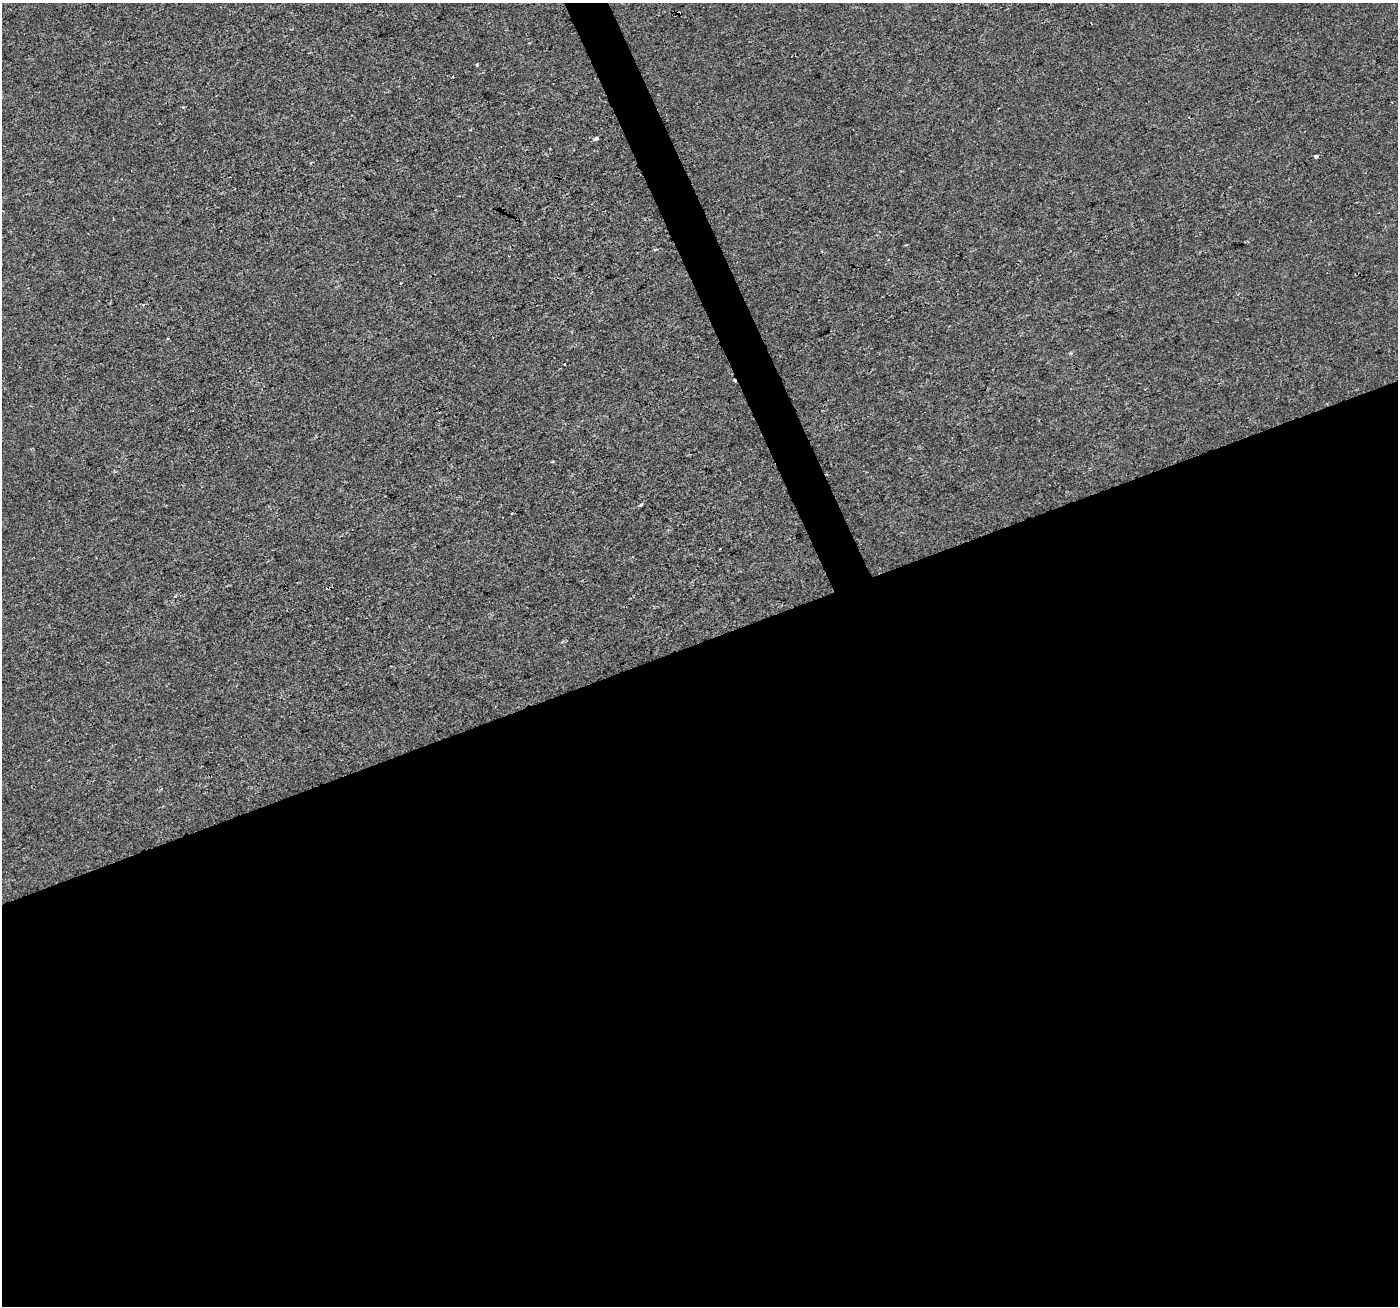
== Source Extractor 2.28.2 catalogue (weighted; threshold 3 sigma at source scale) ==
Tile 15 of 4 x 4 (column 3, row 4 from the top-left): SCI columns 2793-4188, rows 139-1442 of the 5583 x 5434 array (HDU 1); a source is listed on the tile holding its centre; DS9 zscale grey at full resolution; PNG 1400 x 1308 px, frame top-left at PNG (2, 3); no overlay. Shown black and unused: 52% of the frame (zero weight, under 2 of 3 exposures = <1% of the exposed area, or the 3 px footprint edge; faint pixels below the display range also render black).
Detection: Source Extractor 2.28.2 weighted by HDU 2 'WHT'; one run over the whole footprint, this tile lists its part. Background -2.91e-04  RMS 0.0028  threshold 0.0126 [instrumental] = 3 sigma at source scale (4.5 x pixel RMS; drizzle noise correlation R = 1.50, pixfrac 1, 0.0396/0.0396 arcsec/px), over >= 5 px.
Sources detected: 8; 4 cosmic-ray / hot-pixel residue — not listed; the other 4 listed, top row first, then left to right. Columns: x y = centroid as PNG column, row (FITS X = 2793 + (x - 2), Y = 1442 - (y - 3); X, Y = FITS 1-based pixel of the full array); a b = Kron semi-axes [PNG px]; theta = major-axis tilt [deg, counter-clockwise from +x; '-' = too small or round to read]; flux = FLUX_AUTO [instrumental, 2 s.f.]
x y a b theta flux
596 138 3 3 - 2
1316 156 4 3 - 4.2
553 462 4 3 - 0.3
641 505 5 3 - 0.31